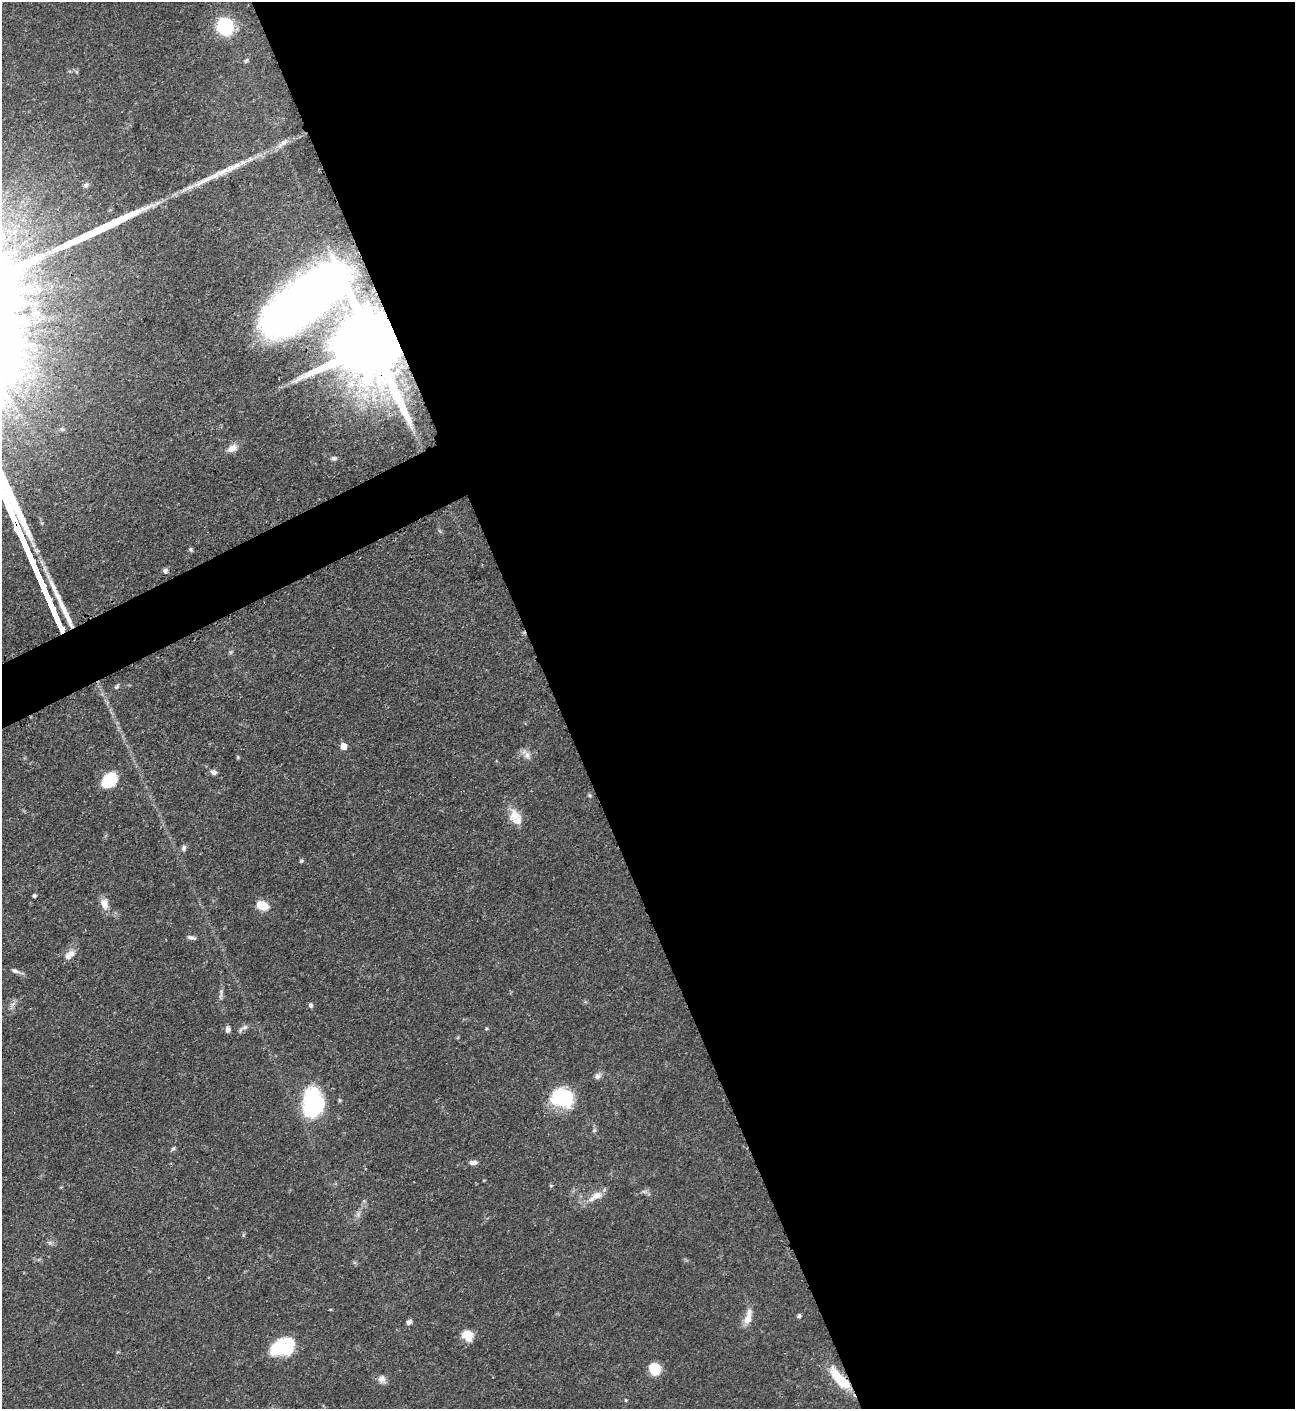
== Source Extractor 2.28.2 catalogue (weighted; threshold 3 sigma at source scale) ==
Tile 8 of 4 x 4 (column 4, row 2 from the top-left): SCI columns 4175-5467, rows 2826-4232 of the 5630 x 5648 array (HDU 1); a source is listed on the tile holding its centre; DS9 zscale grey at full resolution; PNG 1297 x 1411 px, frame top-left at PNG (2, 2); no overlay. Shown black and unused: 59% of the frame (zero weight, under 3 of 4 exposures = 1% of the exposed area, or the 3 px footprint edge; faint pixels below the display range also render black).
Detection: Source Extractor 2.28.2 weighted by HDU 2 'WHT'; one run over the whole footprint, this tile lists its part. Background 0.0528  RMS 0.0031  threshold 0.0141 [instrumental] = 3 sigma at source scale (4.5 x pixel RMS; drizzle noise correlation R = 1.50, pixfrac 1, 0.05/0.05 arcsec/px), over >= 5 px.
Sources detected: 52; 3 inside a brighter listed object's ellipse — not listed separately; the other 49 listed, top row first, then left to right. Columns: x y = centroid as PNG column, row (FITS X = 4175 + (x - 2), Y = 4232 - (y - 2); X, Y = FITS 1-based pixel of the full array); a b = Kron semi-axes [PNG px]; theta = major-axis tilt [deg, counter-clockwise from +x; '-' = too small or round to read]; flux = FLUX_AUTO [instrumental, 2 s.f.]
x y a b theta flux
225 26 12 11 - 23
246 60 7 4 61 0.49
283 143 20 6 41 2.1
229 169 45 7 24 7.6
86 185 6 6 - 0.75
304 300 78 49 49 260
35 313 12 9 -14 2.7
373 344 24 13 -65 5500
232 448 13 8 23 2.3
334 458 8 5 9 0.67
23 539 30 3 -66 2100
191 549 6 4 -57 0.48
36 571 23 3 -66 1700
165 571 7 6 - 0.88
49 601 26 3 -66 1700
343 746 5 5 - 3.9
527 755 12 8 -79 1.8
213 772 8 6 -30 1.2
109 780 15 11 40 13
514 815 18 14 -82 5.1
183 848 8 6 69 0.95
301 861 6 5 - 0.47
34 896 5 4 - 0.49
104 904 13 9 -72 2.9
262 905 12 8 -23 5.3
191 937 13 4 -14 0.86
68 956 12 10 83 1.9
15 971 9 5 -29 1
310 1005 6 5 - 0.82
245 1027 10 6 19 1.2
228 1029 7 6 - 1.1
487 1029 5 3 - 0.33
598 1076 9 7 47 1.1
563 1098 22 17 -13 23
313 1104 29 20 88 30
173 1149 7 4 51 0.55
473 1162 11 6 2 1.3
551 1186 5 3 - 0.29
597 1195 15 9 29 3.4
358 1214 7 5 48 0.87
799 1316 5 4 - 0.68
748 1318 20 8 77 3.9
409 1322 7 5 39 1
467 1335 13 11 -46 4.5
280 1348 25 17 0 13
655 1369 12 10 -54 7
382 1379 10 9 - 1.7
840 1379 27 9 -47 12
626 1400 4 4 - 0.33
Overlapping masked pixels (flux is a lower limit): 5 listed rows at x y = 229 169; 304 300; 373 344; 23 539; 840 1379